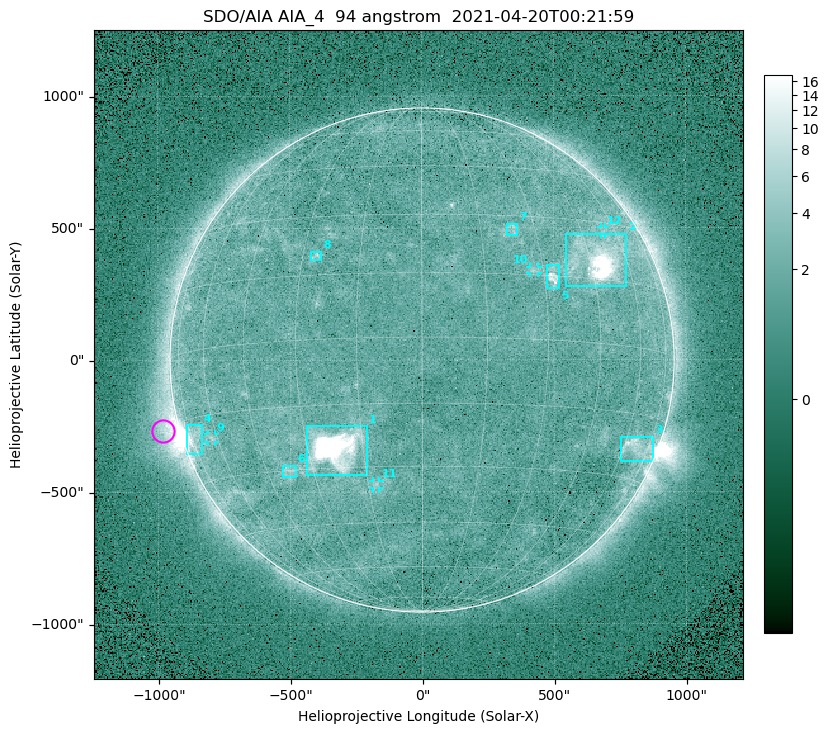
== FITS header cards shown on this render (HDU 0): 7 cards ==
TELESCOP= 'SDO/AIA '
INSTRUME= 'AIA_4   '
WAVELNTH=                   94
WAVEUNIT= 'angstrom'
DATE-OBS= '2021-04-20T00:21:59.12'
CTYPE1  = 'HPLN-TAN'
CTYPE2  = 'HPLT-TAN'

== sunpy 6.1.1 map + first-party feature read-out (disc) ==
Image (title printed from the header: SDO/AIA AIA_4  94 angstrom  2021-04-20T00:21:59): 512 x 512 px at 4.8 arcsec/px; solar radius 955 arcsec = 199 px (full disc in frame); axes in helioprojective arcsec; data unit not stated in the header (colour bar unlabelled)
Orientation: roll -0.138 deg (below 1 deg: not rotated)
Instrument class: DISC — disc imager (sunpy class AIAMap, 94 A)
Bright regions (active regions / flare kernels): reference = the median radial profile (limb darkening/brightening removed); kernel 5 px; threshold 5 sigma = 2.45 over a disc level ~1.72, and >= 1.15x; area >= 9 px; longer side >= 5 px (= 24 arcsec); searched inside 0.97 R_sun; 12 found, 12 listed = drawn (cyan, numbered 1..; 4 of them under ~33 arcsec drawn as corner ticks so the feature stays visible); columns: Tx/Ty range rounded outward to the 10 arcsec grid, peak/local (2 s.f.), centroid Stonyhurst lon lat
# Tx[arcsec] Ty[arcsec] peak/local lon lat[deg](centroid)
1 -440..-210 -440..-250 637 -22 -25
2 540..780 280..480 36 +48 +20
3 750..880 -390..-290 4.3 +67 -22
4 -900..-830 -360..-240 6.8 -72 -19
5 470..520 270..360 5.9 +32 +15
6 -530..-480 -440..-400 2.9 -38 -30
7 320..370 470..520 2.9 +24 +26
8 -420..-380 380..410 3.1 -26 +20
9 -810..-780 -310..-280 2.8 -63 -20
10 410..440 330..360 2.9 +27 +16
11 -190..-160 -490..-450 3 -13 -34
12 680..700 470..500 2.4 +54 +28
Off-limb structures (1.02-1.3 R_sun): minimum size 50 px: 5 found; the strongest spans PA ~90..115 deg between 1.02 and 1.21 R_sun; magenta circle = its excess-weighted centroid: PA ~105 deg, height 1.06 R_sun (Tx ~-980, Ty ~-270 arcsec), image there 4.7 x the reference